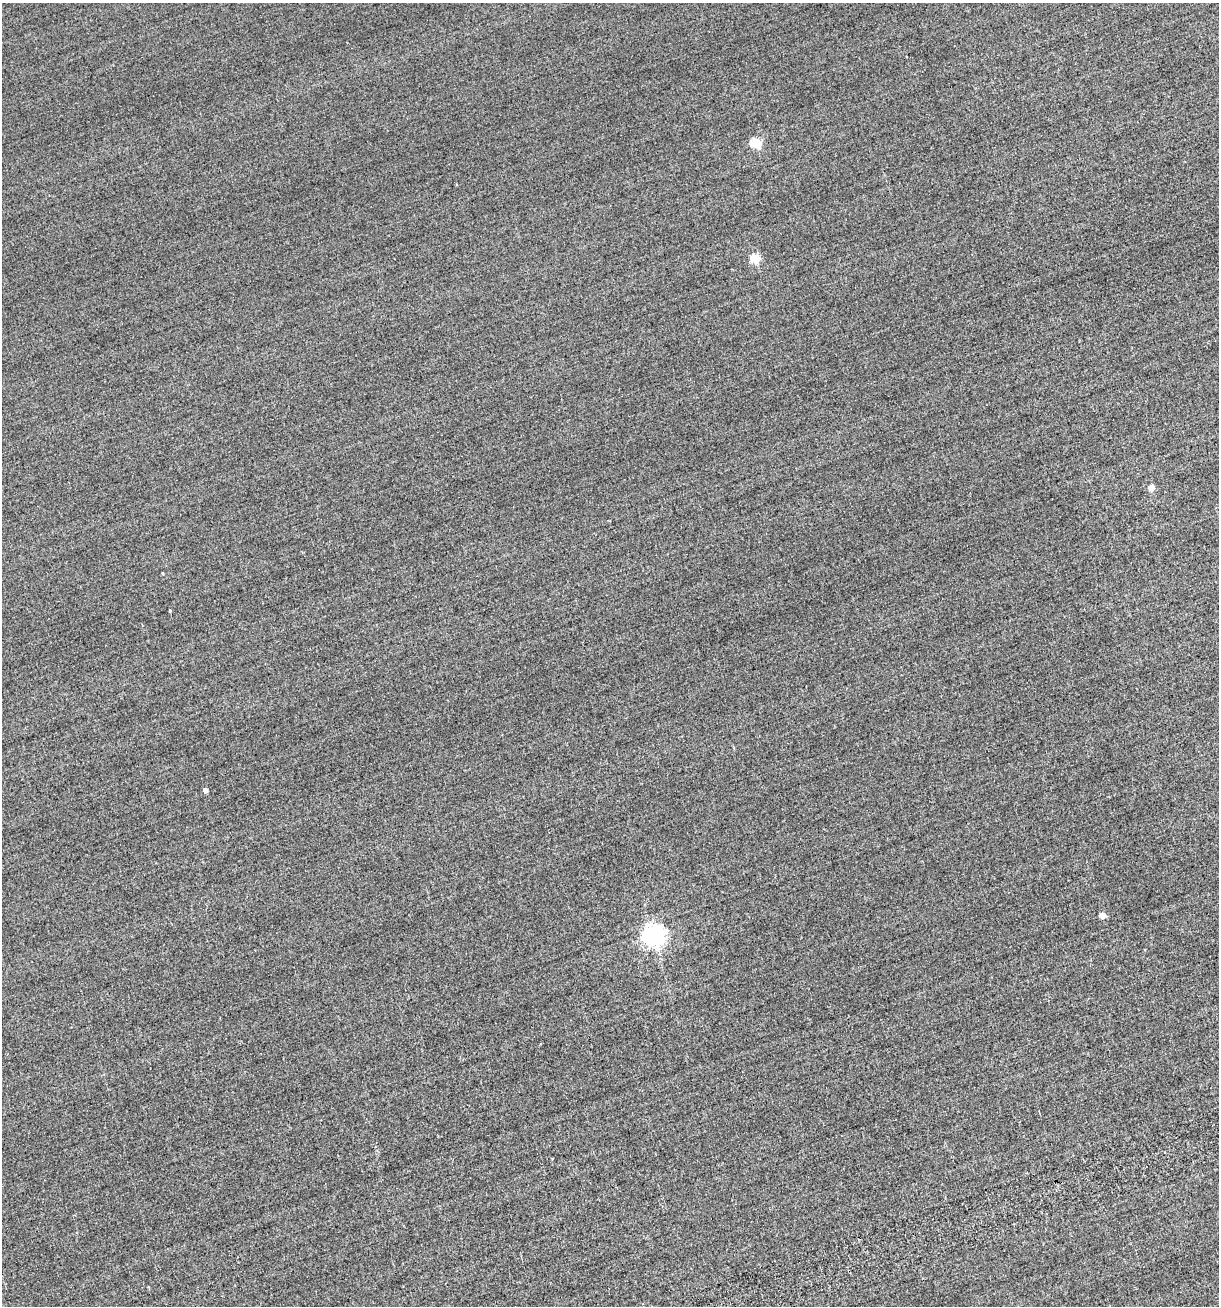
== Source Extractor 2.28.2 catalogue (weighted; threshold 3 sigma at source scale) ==
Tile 6 of 4 x 4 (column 2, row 2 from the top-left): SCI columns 1430-2646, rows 2694-3997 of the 5577 x 5599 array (HDU 1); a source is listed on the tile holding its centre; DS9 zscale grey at full resolution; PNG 1221 x 1308 px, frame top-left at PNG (2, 3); no overlay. Shown black and unused: <1% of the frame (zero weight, under 2 of 3 exposures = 12% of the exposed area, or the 3 px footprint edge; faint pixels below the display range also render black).
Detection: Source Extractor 2.28.2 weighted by HDU 2 'WHT'; one run over the whole footprint, this tile lists its part. Background -0.476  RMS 3.4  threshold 15.3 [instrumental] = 3 sigma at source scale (4.5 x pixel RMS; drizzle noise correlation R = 1.50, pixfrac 1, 0.05/0.05 arcsec/px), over >= 5 px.
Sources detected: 8; all 8 listed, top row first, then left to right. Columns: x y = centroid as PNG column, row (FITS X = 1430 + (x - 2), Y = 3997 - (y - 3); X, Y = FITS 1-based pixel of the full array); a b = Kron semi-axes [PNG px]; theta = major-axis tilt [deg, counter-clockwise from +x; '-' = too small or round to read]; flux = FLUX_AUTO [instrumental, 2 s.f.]
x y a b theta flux
756 143 5 5 - 17000
755 258 5 5 - 14000
1151 487 5 4 - 4600
170 611 4 3 - 510
205 790 4 4 - 1500
1103 915 5 4 - 3800
653 935 8 7 - 180000
552 1158 2 2 - 270